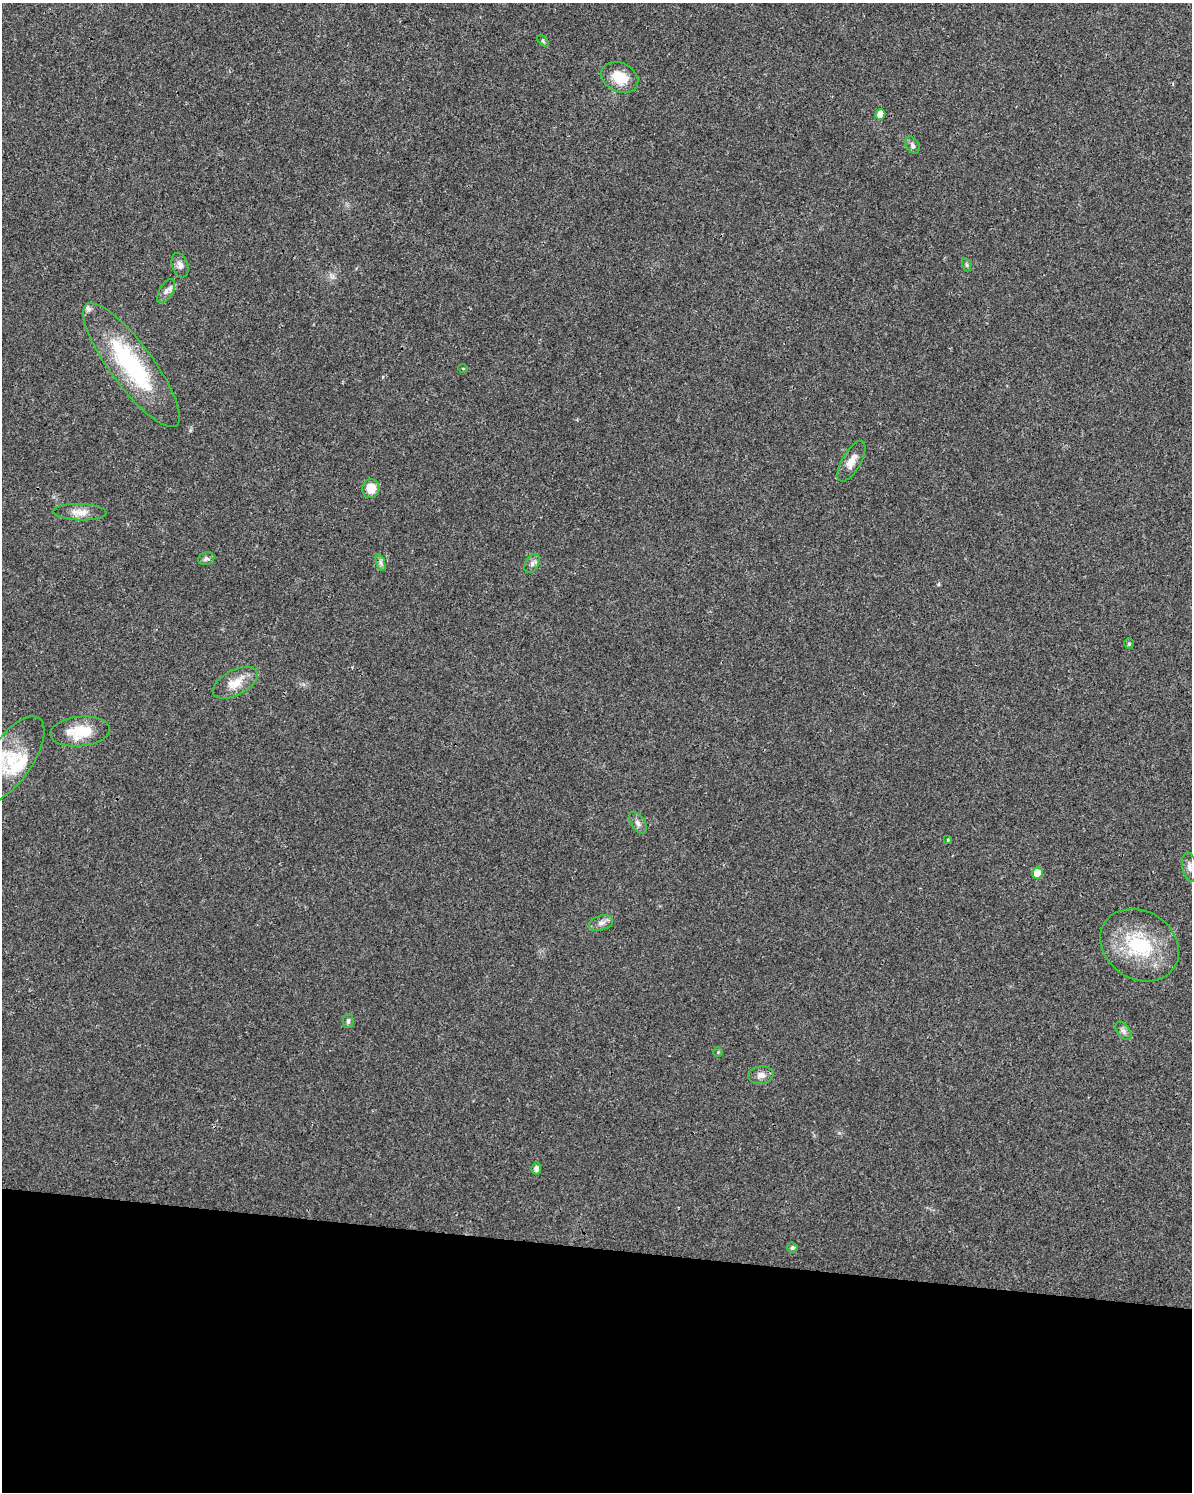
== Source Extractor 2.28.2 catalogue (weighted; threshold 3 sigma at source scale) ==
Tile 10 of 4 x 3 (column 2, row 3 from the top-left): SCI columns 1206-2395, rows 241-1730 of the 4784 x 4997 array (HDU 1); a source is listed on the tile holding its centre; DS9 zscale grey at full resolution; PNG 1194 x 1494 px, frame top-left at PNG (2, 3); each listed source drawn as its Kron ellipse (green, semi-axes under 4 px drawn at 4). Shown black and unused: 16% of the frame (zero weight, under 3 of 4 exposures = <1% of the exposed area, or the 3 px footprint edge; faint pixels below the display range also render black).
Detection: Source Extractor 2.28.2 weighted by HDU 2 'WHT'; one run over the whole footprint, this tile lists its part. Background 0.0199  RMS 0.0029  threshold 0.0129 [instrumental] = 3 sigma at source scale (4.5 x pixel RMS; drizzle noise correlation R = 1.50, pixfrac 1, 0.0396/0.0396 arcsec/px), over >= 5 px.
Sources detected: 34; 3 inside a brighter listed object's ellipse — not listed separately; the other 31 listed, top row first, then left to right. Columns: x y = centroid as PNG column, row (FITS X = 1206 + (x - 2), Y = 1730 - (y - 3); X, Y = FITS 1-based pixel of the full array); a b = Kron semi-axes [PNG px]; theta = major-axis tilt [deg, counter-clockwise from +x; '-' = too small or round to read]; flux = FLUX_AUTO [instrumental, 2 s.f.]
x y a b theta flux
543 41 6 4 -45 0.44
620 77 19 14 -26 6.4
880 114 5 5 - 2.8
912 145 9 6 -59 0.92
180 265 12 8 -72 1.4
967 265 7 4 -71 0.43
166 291 13 6 59 1.3
131 365 75 21 -53 33
463 368 5 3 - 0.23
851 461 23 9 60 3
371 489 9 8 - 4.2
80 512 27 8 -2 3
206 559 8 6 20 0.81
381 563 9 4 -71 0.74
532 564 10 7 59 0.99
1129 644 5 4 - 0.51
235 683 25 12 28 4.8
80 732 30 15 5 8.8
11 759 49 21 56 13
638 823 12 7 -54 1.3
948 840 3 3 - 0.57
1189 867 14 7 -80 1.5
1037 873 5 5 - 4.3
601 923 12 7 16 1.4
1140 945 42 34 -34 20
348 1021 7 5 89 0.53
1123 1031 10 6 -53 1
718 1052 5 5 - 0.33
761 1075 13 8 11 1.7
536 1169 6 5 - 1
792 1248 5 5 - 0.67